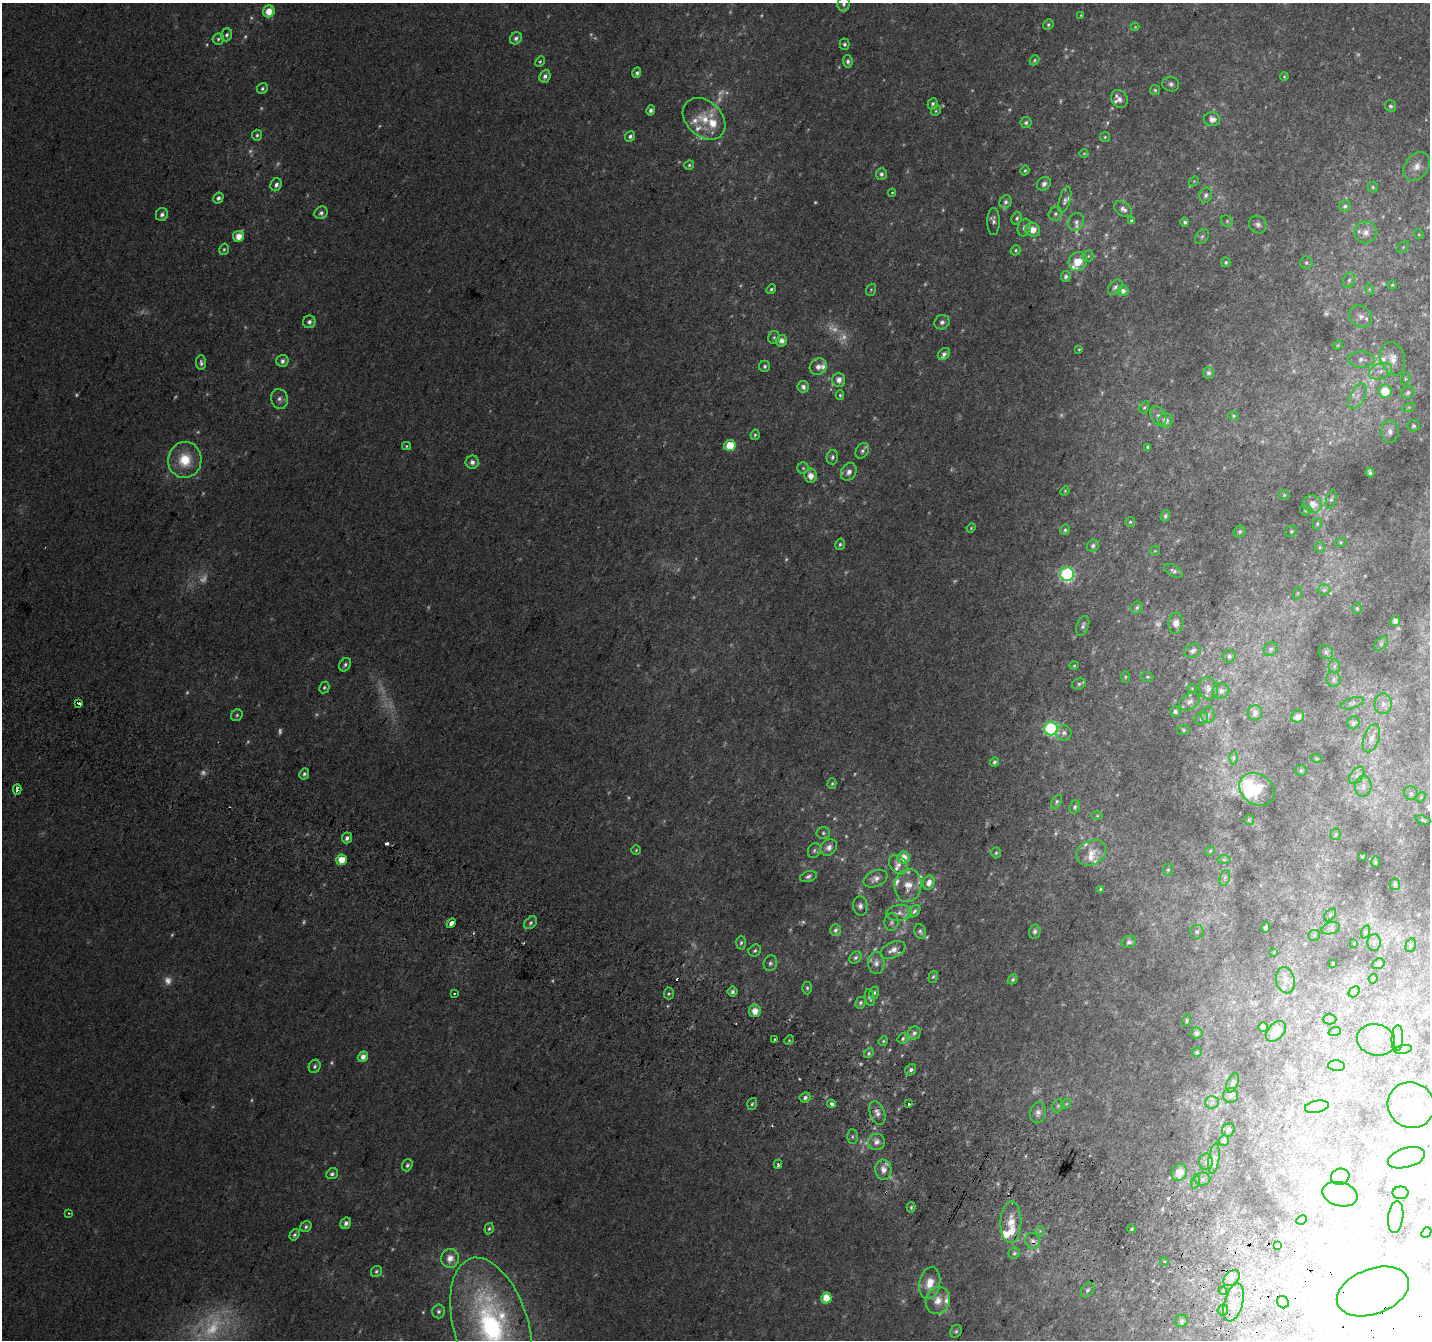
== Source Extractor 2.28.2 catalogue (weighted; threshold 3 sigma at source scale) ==
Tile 6 of 4 x 4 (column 2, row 2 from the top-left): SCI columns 1456-2883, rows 2983-4320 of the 5758 x 5899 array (HDU 1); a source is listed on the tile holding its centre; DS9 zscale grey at full resolution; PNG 1432 x 1342 px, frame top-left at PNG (2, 3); each listed source drawn as its Kron ellipse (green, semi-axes under 4 px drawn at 4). Shown black and unused: <1% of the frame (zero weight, under 2 of 3 exposures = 2% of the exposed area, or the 3 px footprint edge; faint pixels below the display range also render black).
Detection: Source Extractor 2.28.2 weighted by HDU 2 'WHT'; one run over the whole footprint, this tile lists its part. Background 0.0301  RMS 0.01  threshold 0.0465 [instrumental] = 3 sigma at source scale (4.5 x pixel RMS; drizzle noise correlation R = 1.50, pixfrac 1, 0.0396/0.0396 arcsec/px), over >= 5 px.
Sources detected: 492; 89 too faint to see at this stretch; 22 inside a brighter object's white glare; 9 cosmic-ray / hot-pixel residue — neither listed nor drawn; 33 inside a brighter listed object's ellipse — not listed separately; the other 339 listed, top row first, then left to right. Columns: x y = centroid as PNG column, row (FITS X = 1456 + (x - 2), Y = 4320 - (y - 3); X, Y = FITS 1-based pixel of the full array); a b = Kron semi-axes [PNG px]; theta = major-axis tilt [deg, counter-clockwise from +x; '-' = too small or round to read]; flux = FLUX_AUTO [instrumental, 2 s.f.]
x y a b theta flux
844 4 7 6 - 2.6
269 11 6 6 - 15
1081 15 3 2 - 0.78
1048 25 5 5 - 1.9
1135 27 4 4 - 0.92
227 35 6 5 - 3
516 38 7 5 46 3.6
218 39 6 5 - 2.2
844 44 5 5 - 2.5
1034 60 5 4 - 1.6
848 61 6 5 - 3
540 62 5 4 - 1.4
637 73 5 4 - 2.8
545 76 6 5 - 4.3
1284 77 4 3 - 1
1171 84 8 7 - 3.5
262 88 6 5 - 2.3
1155 90 5 5 - 1.8
1119 99 9 8 - 6
933 104 6 5 - 2.5
1391 106 6 5 - 2.9
651 110 5 4 - 3.5
936 111 5 4 - 1.5
704 119 24 17 -43 26
1212 119 8 7 - 7.1
1026 123 5 5 - 2.8
257 135 5 5 - 2.2
630 136 5 5 - 2.9
1105 137 5 5 - 1.5
1084 153 4 3 - 0.9
689 165 5 4 - 1.8
1417 166 16 11 50 11
1025 170 5 4 - 1.7
881 174 6 5 - 3.4
1194 181 6 4 46 1.4
1044 184 7 6 - 4.4
276 185 7 5 65 4.1
1373 187 5 5 - 1.7
892 193 4 4 - 0.99
1206 195 8 6 76 3.7
218 198 6 5 - 3.3
1065 200 13 5 73 3.7
1006 202 7 6 - 3.2
1345 206 6 5 - 2.7
1123 209 10 6 -36 4.9
321 213 7 6 - 3.9
1055 214 7 6 - 2.8
162 215 7 6 - 4
1017 218 6 5 - 2.4
1132 221 4 3 - 2
1227 221 6 5 - 1.7
994 222 13 6 -89 4.2
1076 222 9 7 71 4.8
1185 222 5 4 - 2.4
1258 224 9 8 - 4.6
1024 227 9 6 72 4.2
1033 230 8 6 -28 13
1366 232 11 11 - 8.5
1419 234 5 4 - 1.2
238 236 5 5 - 13
1202 237 8 6 50 2.6
1403 247 7 4 46 1.7
224 249 6 4 74 1.8
1016 250 5 4 - 1.7
1088 256 6 5 - 1.8
1078 262 10 9 - 20
1226 262 5 4 - 1.8
1306 262 6 6 - 2.4
1066 277 5 5 - 3.1
1349 280 8 6 73 2.9
1392 285 4 4 - 1.2
1115 287 8 6 46 3.2
771 289 5 4 - 1.8
1369 289 6 4 -73 1.2
871 290 6 4 69 1.5
1123 291 5 5 - 5.2
1361 316 12 10 -43 7.4
309 322 6 6 - 3.8
942 322 8 7 - 3.8
774 337 6 6 - 2.4
782 341 5 5 - 6.8
1338 345 5 3 - 1
1079 349 4 3 - 0.95
944 354 7 5 44 3.7
1393 359 17 12 -74 14
1361 360 13 8 -1 6.8
282 361 6 6 - 4.1
201 363 7 5 -85 2.8
765 366 5 5 - 2.3
818 367 9 8 - 7.1
1380 371 12 7 19 8.1
1209 373 6 5 - 4.1
1405 379 6 4 72 1.4
839 380 7 6 - 7.3
803 387 6 5 - 4.5
1385 391 6 6 - 22
1408 392 7 6 - 3
840 395 5 4 - 1.5
1357 396 14 7 63 7.8
279 399 10 8 -77 5.2
1144 407 6 4 61 1.8
1409 407 6 4 18 1.4
1158 416 10 7 -59 5.1
1233 416 5 4 - 1.4
1166 421 7 7 - 7.8
1413 426 6 6 - 2.1
1390 431 11 8 -88 6
755 435 5 4 - 1.6
730 445 6 5 - 24
406 446 4 4 - 1.3
1148 447 4 3 - 1.7
862 451 8 6 59 3.3
832 457 7 5 75 2.8
185 460 18 16 80 33
472 462 6 6 - 5.3
803 468 5 5 - 1.7
849 472 9 7 61 6.5
1370 473 5 4 - 2.8
810 476 7 6 - 9.6
1065 491 5 4 - 1.1
1284 495 5 4 - 1.4
1331 499 9 5 74 2.7
1312 504 10 8 -23 9.6
1306 510 6 5 - 2.1
1165 516 6 4 71 2.5
1130 522 5 5 - 1.6
1317 524 6 4 75 1.5
971 528 5 4 - 1.2
1065 530 5 4 - 2.1
1240 531 6 5 - 2.3
1291 531 6 5 - 2
1341 542 6 4 18 1.5
840 544 6 4 74 2.1
1093 546 6 5 - 3.2
1320 547 5 5 - 1.6
1155 551 5 4 - 1.1
1174 571 10 5 -28 3
1067 574 7 7 - 200
1324 590 6 6 - 2.4
1298 593 6 4 71 1.1
1137 608 6 5 - 2.3
1357 608 5 4 - 1.5
1395 621 5 5 - 5.1
1176 623 10 7 87 8
1083 626 10 6 69 3.3
1381 644 8 5 44 2.4
1271 649 7 6 - 2.7
1193 651 8 6 26 3.8
1326 652 8 6 -38 2.5
1229 656 6 6 - 2.3
345 665 7 5 57 2.7
1074 666 5 3 - 1
1334 666 6 6 - 2.5
1125 677 6 4 88 1.5
1147 677 6 4 -18 1.7
1334 679 8 7 - 3.1
1079 684 7 5 17 2.5
324 688 6 5 - 1.9
1192 688 5 3 - 0.83
1208 688 11 9 -65 6.8
1221 691 8 7 - 4
1189 702 11 7 30 5.5
79 703 4 3 - 11
1352 703 12 5 17 3.5
1383 704 10 8 85 6.3
1175 712 5 5 - 3.3
1255 713 7 7 - 5.3
237 715 6 5 - 1.9
1208 715 8 6 82 3.5
1298 717 6 6 - 7.9
1201 718 7 5 40 2.3
1353 723 6 6 - 3.6
1051 729 7 6 - 150
1183 730 6 5 - 1.9
1064 733 7 7 - 3.7
1371 738 14 8 71 8.4
1233 758 7 4 90 2.1
1316 758 5 3 - 1
994 762 5 4 - 2.8
1301 770 6 5 - 1.7
304 774 5 5 - 2.5
1357 775 10 6 53 4.7
832 783 5 4 - 1.6
1363 786 10 8 83 6.2
1257 789 19 15 -37 29
17 790 5 3 - 5
1411 793 7 6 - 3.3
1421 797 5 4 - 1.4
1057 802 7 5 62 2.2
1075 807 7 5 70 2.3
1097 816 6 4 0 1.2
1249 820 5 5 - 1.2
1423 820 7 4 -20 1.6
823 833 6 5 - 2.4
1336 834 6 5 - 1.6
347 838 5 5 - 4
829 847 9 7 47 7.2
636 850 5 4 - 1.4
814 850 8 6 61 2.8
1210 851 5 4 - 1.3
996 853 5 4 - 1.5
1091 853 15 12 26 14
904 857 6 6 - 13
1362 857 3 2 - 1
341 860 5 5 - 17
1224 860 7 4 0 1.9
1376 862 6 3 -89 1.1
898 865 11 8 -50 6
1168 870 6 5 - 1.8
808 876 8 5 17 2.9
1225 878 8 5 70 2.5
876 879 12 8 23 7.1
929 883 7 5 67 7.6
1395 884 6 5 - 1.9
908 885 16 13 82 15
1100 889 4 3 - 1.5
860 906 9 7 -85 4.5
914 911 7 5 49 2.6
899 913 13 8 7 6
1330 915 7 4 47 2.4
891 922 9 7 85 3.1
451 923 5 3 - 12
531 923 7 5 43 2.9
1266 928 5 3 - 2.2
1331 928 9 6 16 3.6
836 930 6 5 - 3.1
1035 931 7 5 79 3.1
920 932 8 5 -70 2.7
1197 932 7 7 - 2.8
1365 932 7 4 70 1.9
1314 935 6 5 - 1.6
1129 942 7 6 - 2.9
741 943 7 5 86 2.4
1354 943 3 2 - 0.61
1374 943 8 6 88 3.2
1411 945 7 5 74 1.9
893 950 13 7 23 7.7
755 951 6 5 - 2.3
1274 952 4 3 - 0.87
855 957 7 5 43 2.4
770 963 8 6 72 3.1
876 963 11 8 -87 6.6
1333 963 3 2 - 0.75
1378 964 6 5 - 2.1
933 977 6 4 71 1.7
1013 979 5 4 - 2.1
1373 979 5 3 - 1.4
1285 980 13 9 -77 7.9
807 988 6 4 -89 1.9
733 992 5 5 - 3.2
1354 992 6 4 46 1.8
454 993 3 2 - 1.4
669 993 6 5 - 2
874 993 6 4 74 2.1
870 997 9 4 -78 2.6
861 1003 6 5 - 2.3
755 1011 6 5 - 12
1329 1019 7 5 1 1.9
1187 1020 6 4 73 1.6
1263 1027 5 4 - 5.5
1276 1031 12 7 48 15
1335 1031 6 4 20 1.5
914 1033 7 6 - 3.1
1197 1033 6 6 - 4.4
1397 1038 13 5 87 5.5
774 1039 2 2 - 1.3
903 1039 5 4 - 2
789 1040 5 4 - 1.2
1376 1040 19 15 -14 15
883 1041 5 4 - 1.2
1403 1049 9 4 9 2.7
1197 1052 5 4 - 1.7
869 1053 5 4 - 1.8
363 1057 5 5 - 6.9
315 1066 7 5 64 2.7
1337 1066 8 5 -6 2.4
911 1070 6 5 - 2.8
1233 1083 10 5 67 2.6
1230 1095 7 7 - 3.7
805 1097 5 5 - 3.3
1212 1102 7 6 - 3.8
752 1104 6 4 71 2
831 1104 4 3 - 13
909 1104 3 3 - 7.5
1066 1104 5 4 - 1.3
1411 1105 24 22 -33 56
1058 1106 7 5 68 1.9
1317 1107 12 6 10 5.6
877 1113 12 7 -70 6.6
1038 1113 11 8 76 4.9
1228 1130 7 6 - 2.6
852 1137 7 5 90 2.4
1224 1140 5 5 - 3.7
877 1142 8 8 - 7.2
1406 1158 19 9 16 16
1214 1159 15 5 82 5.7
1206 1162 8 7 - 4.1
778 1164 4 3 - 4.2
407 1165 6 5 - 2.4
883 1170 10 8 -87 9.7
1179 1173 9 7 61 15
332 1174 6 5 - 2.9
1340 1177 9 8 - 5.5
1202 1179 8 6 0 3.6
1195 1182 7 4 71 1.8
1400 1193 8 6 0 3.6
1340 1194 18 12 -15 27
911 1207 5 4 - 1.6
69 1213 3 3 - 1.1
1396 1217 16 7 83 5.4
1302 1220 5 4 - 1.3
1011 1222 21 10 88 18
346 1223 6 5 - 3.9
306 1227 6 5 - 2.4
489 1229 6 4 71 1.9
1132 1229 4 3 - 1.3
1040 1231 5 5 - 1.5
1426 1233 6 4 48 1.6
294 1235 6 4 55 2.3
1033 1241 8 7 - 5
1277 1246 4 3 - 1.2
1014 1253 6 5 - 2.3
450 1258 9 9 - 11
1164 1261 4 3 - 1.1
376 1271 6 5 - 2.1
1231 1278 9 6 42 5.6
930 1283 16 10 80 17
1087 1290 8 5 52 2.7
1223 1291 4 3 - 1.2
1373 1291 37 22 21 87
826 1298 5 5 - 18
938 1301 14 12 68 13
1234 1302 19 9 74 17
1283 1302 6 5 - 3
1223 1310 6 5 - 1.5
438 1311 7 6 - 3.3
1181 1321 6 6 - 2.3
491 1326 71 37 -74 270
956 1331 7 5 57 2.1
Overlapping masked pixels (flux is a lower limit): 5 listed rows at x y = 79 703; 17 790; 831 1104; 883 1170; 1033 1241
Isophote crosses this tile's border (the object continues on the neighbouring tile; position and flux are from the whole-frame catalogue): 2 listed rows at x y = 844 4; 491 1326